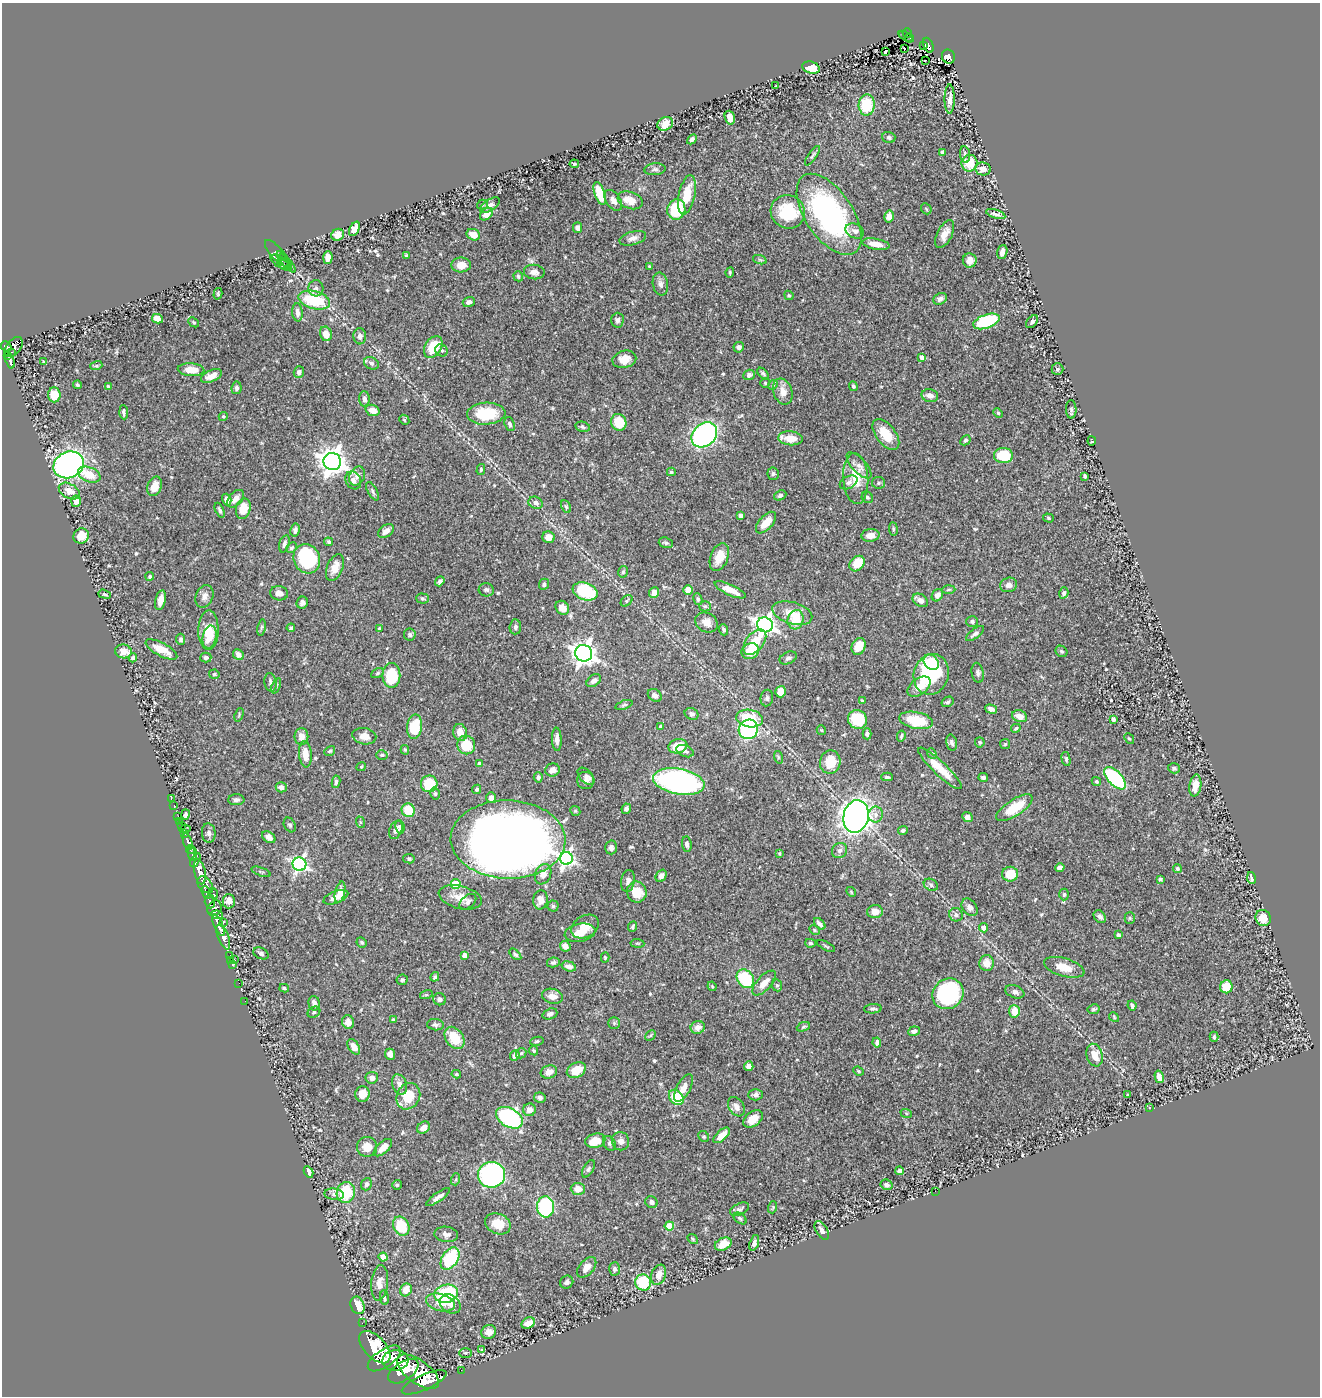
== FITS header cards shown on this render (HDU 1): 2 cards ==
NAXIS1  =                 1318
NAXIS2  =                 1394

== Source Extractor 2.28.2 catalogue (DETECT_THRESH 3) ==
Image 1318 x 1394 px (HDU 1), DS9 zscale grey, 1 PNG px = 1 image px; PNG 1322 x 1398 px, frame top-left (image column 1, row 1394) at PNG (2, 3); each listed source drawn as its Kron ellipse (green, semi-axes under 4 px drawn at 4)
Background 0.447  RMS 0.016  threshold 0.0476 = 3 sigma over >= 5 px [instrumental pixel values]
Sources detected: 563; of the 563, the 500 brightest by FLUX_AUTO listed and drawn (63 fainter detections omitted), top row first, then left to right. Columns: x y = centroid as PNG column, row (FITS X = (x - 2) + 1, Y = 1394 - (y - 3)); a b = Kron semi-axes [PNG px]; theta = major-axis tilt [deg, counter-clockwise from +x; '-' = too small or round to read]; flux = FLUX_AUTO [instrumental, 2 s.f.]
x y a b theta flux
907 33 5 3 - 49
906 36 8 3 -34 31
909 38 4 3 - 11
928 45 8 5 -67 120
923 46 3 2 - 11
904 49 3 2 - 2.8
885 52 3 2 - 1.8
948 56 7 6 - 120
925 60 2 2 - 1.8
811 68 9 6 -16 19
775 86 3 2 - 1.3
950 99 14 5 90 6.3
867 105 10 8 89 46
730 118 7 5 -72 8.6
665 124 8 6 25 15
889 137 7 5 -17 2.5
692 139 5 4 - 2.7
942 153 4 4 - 6
965 154 8 5 -81 2.6
812 156 11 4 55 2.2
969 163 8 8 - 23
574 164 4 3 - 1.3
655 169 11 6 5 3
983 169 7 6 - 8.2
600 193 12 5 -71 28
687 195 20 8 78 27
613 200 12 7 -56 5.8
630 200 13 8 -19 15
482 205 5 4 - 1.4
490 205 11 5 33 4.7
676 209 10 9 - 66
926 209 6 4 -47 1.7
788 212 17 16 - 53
486 214 7 5 42 7
829 214 46 23 -56 230
996 214 10 4 -17 3.1
889 216 6 4 76 7
577 228 5 4 - 3
355 229 8 4 61 9.9
855 231 10 7 -25 4.4
945 234 15 7 63 9.2
338 235 6 5 - 7.4
473 235 7 5 -24 11
633 238 14 6 15 5.9
876 244 14 5 -9 9.6
1002 252 7 5 75 5.1
277 253 17 6 -49 5.2
406 256 4 3 - 1.9
328 258 6 4 86 7.5
284 260 10 4 -52 2.9
760 260 7 4 -19 1.8
970 260 7 7 - 9.4
280 262 11 5 -33 3.6
287 264 11 4 -49 3.1
284 265 8 4 -35 2.1
461 265 10 7 0 11
650 267 4 3 - 1.4
534 272 10 7 -7 5.5
730 272 5 3 - 1.5
518 276 5 4 - 2
660 284 11 7 -80 4.4
316 288 8 7 - 3.5
218 294 6 4 74 1.5
789 295 5 4 - 1.4
940 299 7 5 33 3.6
314 300 16 9 -16 60
469 302 6 5 - 4.1
297 312 9 5 -86 6.3
157 319 5 4 - 12
617 320 7 6 - 3
986 321 14 7 20 75
194 322 6 4 -41 1.6
1032 322 7 5 50 2.6
326 334 7 6 - 12
360 336 8 6 -89 4.3
6 346 6 5 - 270
14 347 11 7 52 440
433 347 12 8 58 28
739 347 5 5 - 3
441 350 6 5 - 2.4
11 352 3 3 - 57
8 355 4 3 - 130
922 357 4 4 - 6.2
624 359 12 8 12 13
10 361 7 3 -71 140
44 361 4 3 - 1.5
371 363 8 6 -26 3.3
96 366 6 4 18 1.6
1057 369 6 6 - 2.5
191 370 13 6 -4 13
299 372 5 5 - 2.8
763 374 7 4 -44 1.8
749 375 6 5 - 3.7
211 376 11 5 24 8.5
765 383 5 4 - 1.5
78 385 4 4 - 1.9
773 385 5 4 - 1.4
108 386 4 3 - 1.4
853 386 5 4 - 1.8
236 388 6 5 - 2.9
783 392 13 9 -70 10
54 395 7 6 - 16
930 396 8 6 -14 5.5
364 399 8 5 -88 4.2
1071 409 9 5 -88 2.5
373 410 7 5 -21 8.7
124 412 7 4 -86 2.7
998 413 5 4 - 1.3
486 414 19 11 3 42
223 416 5 4 - 1.3
404 420 5 4 - 1.4
619 422 8 7 - 26
510 424 7 5 -70 3.1
583 427 7 5 -14 2.3
886 434 18 9 -53 24
704 435 14 11 42 240
790 438 12 7 -5 17
965 440 6 4 46 2
1092 441 4 3 - 1.3
1003 455 9 7 -4 37
332 462 9 8 - 1100
68 465 15 13 25 410
859 465 16 7 -47 6.1
481 469 5 4 - 1.6
671 472 4 3 - 1.7
773 474 6 5 - 2.2
89 475 12 7 -21 17
357 476 10 7 65 6.5
1085 476 4 3 - 2.2
856 478 25 12 -87 25
353 480 9 7 -62 5.4
849 482 9 6 28 3.3
879 483 6 6 - 2.5
155 486 10 7 69 12
69 491 11 7 -29 10
373 491 10 4 -61 2.6
780 495 6 5 - 3.1
867 497 6 5 - 1.7
236 499 10 6 50 7.4
227 500 6 4 -73 6.2
76 501 5 5 - 9
536 503 7 6 - 5
566 507 7 4 -62 1.9
243 509 10 7 76 16
220 510 8 4 -66 2.7
741 516 4 4 - 5.1
1048 518 5 4 - 1.7
766 523 13 6 48 16
893 529 7 3 -83 1.4
295 530 7 4 80 3.7
386 531 9 6 37 6.4
870 535 9 6 4 8.9
81 536 8 7 - 19
549 537 6 5 - 11
329 542 4 4 - 2.2
666 543 7 5 -19 2.3
284 544 9 5 74 3.1
292 548 6 4 43 2
719 557 15 8 68 14
307 559 15 13 -65 99
857 564 8 6 47 20
335 568 14 8 68 12
623 572 6 4 74 2.2
150 576 4 4 - 1.6
440 581 5 4 - 3.4
544 584 6 5 - 2.7
1009 585 9 7 20 5.3
486 590 7 6 - 2.5
688 590 5 4 - 15
730 590 17 5 -25 14
949 590 7 3 2 1.3
585 591 13 8 -20 53
654 592 6 5 - 4.6
279 593 9 7 -12 6.3
1064 593 6 4 74 2.6
105 594 6 4 -18 1.8
937 595 6 5 - 5.8
204 596 12 8 67 6.2
422 598 6 5 - 1.7
698 599 6 4 -80 2.2
161 600 10 5 77 9.4
920 600 8 6 -34 5.5
627 601 7 4 40 1.7
302 603 6 5 - 3.4
705 606 6 5 - 1.6
562 608 7 6 - 12
792 613 21 10 -16 16
796 620 10 8 75 27
972 621 6 5 - 2.8
707 622 12 9 -30 9
765 625 8 7 - 520
261 627 8 4 80 1.7
515 627 7 6 - 3.2
291 628 4 3 - 2.1
379 628 4 4 - 1.4
208 630 20 10 89 26
724 630 6 4 -69 2.2
410 634 6 6 - 2.4
975 634 11 4 38 4.2
210 637 11 6 78 9.8
181 639 5 4 - 2.4
755 642 15 8 51 23
859 646 9 6 65 15
161 649 17 6 -28 17
123 651 8 7 - 9.1
750 651 9 7 30 23
1061 651 6 5 - 1.8
584 653 8 8 - 800
238 654 6 5 - 5.5
206 657 5 5 - 3
133 658 4 4 - 2
788 658 9 6 24 3.1
931 662 8 6 -51 14
377 673 7 4 28 1.7
978 673 10 6 -81 3.2
214 674 5 4 - 1.5
931 674 20 17 73 98
391 675 12 9 -90 50
594 681 8 5 37 4.8
270 682 9 6 -81 3.4
276 686 8 4 67 1.9
919 687 13 8 37 14
781 692 6 5 - 14
655 695 7 5 -38 3.8
767 698 8 6 82 2.6
862 701 4 3 - 1.7
947 702 6 5 - 2.3
624 705 9 4 17 1.9
991 709 6 4 -16 5.4
692 714 7 5 -24 3.3
239 715 7 3 69 1.3
1020 716 8 6 -19 9.8
749 718 13 8 -9 38
857 719 10 9 - 42
1113 719 4 3 - 4
916 720 17 8 -11 36
415 727 12 7 83 42
661 727 4 4 - 4.4
1016 728 5 3 - 1.4
748 729 10 9 - 170
821 730 5 4 - 1.3
460 732 8 7 - 10
867 734 5 4 - 2.8
301 736 8 7 - 8.6
364 736 12 8 -10 9.2
901 736 5 3 - 1.4
557 739 12 5 -87 5.5
1129 739 6 4 -46 1.4
980 742 5 5 - 1.8
952 743 8 5 -76 3.6
1005 744 5 5 - 1.4
466 745 9 9 - 30
678 746 9 7 17 23
405 750 5 4 - 1.4
330 751 6 4 32 1.7
685 751 9 5 -23 3.9
932 753 6 4 -48 1.7
305 754 13 6 -86 14
382 755 6 4 3 1.7
778 757 6 4 -73 1.4
1066 759 7 4 -77 1.8
830 762 12 10 78 24
479 764 4 4 - 4.2
361 767 5 4 - 1.2
940 768 29 6 -43 23
1174 768 6 5 - 2
552 770 7 6 - 5.2
586 776 10 6 -45 4.7
538 777 5 4 - 2.5
887 777 6 4 -1 2.1
983 777 5 3 - 2.8
1115 778 14 7 -47 120
586 781 8 8 - 4.1
679 781 26 13 -10 270
1096 781 5 4 - 1.8
336 782 6 4 81 2.4
429 784 8 8 - 32
1195 785 11 6 82 14
281 787 5 5 - 4.6
477 789 5 4 - 1.7
435 794 6 5 - 1.8
491 798 5 5 - 4.7
171 799 3 2 - 2.5
236 800 8 5 2 3.1
174 805 3 2 - 5
1014 808 21 8 33 33
626 809 5 4 - 4
408 810 7 6 - 29
575 811 5 4 - 1.5
185 814 5 3 - 2.5
876 815 8 7 - 5.6
178 816 2 2 - 7.7
856 816 16 12 77 690
967 817 5 4 - 4.9
180 821 2 2 - 5.5
360 822 6 4 -70 1.3
181 825 4 3 - 25
290 825 8 5 -60 2.3
400 827 7 4 -81 1.9
185 829 6 2 7 12
396 830 9 6 67 5.5
903 830 5 4 - 2.2
209 833 10 7 -85 3.7
184 834 3 3 - 67
269 837 7 5 -38 7.1
508 839 57 39 -2 1300
188 842 8 3 -71 170
687 844 7 5 -84 3.1
611 847 7 6 - 3.6
190 849 4 3 - 230
839 850 8 7 - 4.3
779 853 4 3 - 1.2
192 854 7 4 -85 530
566 858 6 6 - 280
409 859 6 4 -11 1.8
195 860 8 4 62 340
299 864 7 7 - 270
1060 868 5 4 - 3.8
1177 868 4 4 - 2.4
200 872 12 5 -78 1600
261 872 10 3 -20 1.7
543 874 10 8 67 9.7
1010 874 8 7 - 23
661 876 6 5 - 4.2
1251 878 6 3 -79 2.4
1160 879 4 3 - 1.9
628 881 11 7 81 4.6
456 884 5 5 - 48
205 885 10 6 -50 620
931 885 7 5 -30 2.3
206 892 6 4 -67 240
340 892 11 5 77 12
637 892 10 9 - 22
851 892 5 4 - 1.3
213 893 6 3 -74 110
1064 894 6 4 87 1.7
336 897 13 6 21 8.2
460 897 22 11 -14 15
540 900 9 7 82 9.1
210 901 7 5 -85 370
229 901 7 6 - 8
468 902 10 6 40 3.2
553 906 5 5 - 1.9
970 907 9 7 -52 5.1
214 908 8 7 - 410
875 912 8 6 3 8.8
217 915 6 3 -10 170
956 915 7 6 - 3.9
1100 917 7 5 -48 4
1130 918 5 5 - 1.4
1263 918 8 7 - 16
224 922 3 2 - 7.7
820 924 7 3 -46 3.5
218 925 12 4 -67 810
585 927 15 11 30 17
633 927 5 3 - 1.8
983 928 4 4 - 8.6
815 930 6 4 -29 1.5
580 933 15 9 11 14
1118 935 4 4 - 2.2
223 937 13 5 -69 1000
362 942 5 4 - 2.1
637 943 7 4 -5 1.3
810 943 5 4 - 1.8
565 946 6 5 - 5.4
826 946 10 2 -28 1.3
261 953 8 5 -25 2.5
515 954 7 4 -43 1.9
230 955 3 2 - 9.3
465 955 4 4 - 7.2
605 957 5 4 - 1.4
230 960 3 2 - 12
235 960 3 3 - 61
553 962 6 5 - 2.4
987 963 8 7 - 10
233 965 3 3 - 9.6
569 966 7 5 -17 5.7
1064 967 21 9 -16 16
435 977 5 4 - 1.9
745 979 10 8 -54 54
402 980 6 5 - 1.9
239 983 2 2 - 7.2
764 983 15 7 47 12
777 985 6 5 - 1.8
712 986 5 3 - 1.2
1226 987 6 6 - 31
284 988 5 3 - 1.7
1015 992 10 6 -21 3.9
948 994 16 14 41 130
426 995 6 4 17 1.5
553 996 10 7 -14 7.9
440 999 6 6 - 3.8
245 1001 2 2 - 6.9
314 1003 7 5 -86 5.3
1132 1005 5 3 - 2.4
873 1009 9 4 6 2.3
1094 1009 6 4 10 2.1
1014 1011 6 5 - 16
314 1012 7 5 32 2.4
550 1014 8 5 19 3.5
1114 1017 5 4 - 1.3
393 1020 3 3 - 2.4
348 1022 7 6 - 7
614 1023 6 6 - 1.9
435 1025 8 5 -6 3
698 1027 7 6 - 6.6
803 1027 7 4 21 1.6
914 1031 6 4 21 3.2
650 1035 6 3 45 1.4
1214 1037 5 4 - 1.7
455 1038 12 8 -55 28
537 1041 7 4 11 1.8
877 1043 5 4 - 3.9
354 1047 8 5 -57 8.5
534 1051 5 4 - 1.8
521 1053 5 4 - 1.7
390 1054 5 5 - 6
515 1055 5 4 - 4.5
1095 1055 11 8 -74 14
749 1066 5 4 - 5.5
576 1070 10 7 28 20
858 1071 5 4 - 1.3
549 1072 8 6 19 7.6
456 1074 4 3 - 1.6
1159 1077 6 4 -77 5.9
372 1078 6 6 - 5.9
399 1084 10 7 -68 7.6
683 1088 15 6 61 9.8
362 1094 8 7 - 9.9
756 1095 7 5 1 3.8
1127 1095 3 3 - 1.5
408 1096 14 11 59 29
676 1097 8 6 -48 44
540 1098 5 5 - 2.8
736 1107 10 7 -58 5.5
1150 1107 4 3 - 1.7
529 1110 6 6 - 8.1
906 1113 6 4 -20 1.5
509 1118 15 9 -30 170
753 1119 11 7 38 13
424 1128 7 5 38 8.5
722 1135 10 5 43 13
704 1136 6 5 - 1.6
595 1141 10 7 13 16
621 1141 9 8 - 5.1
609 1143 7 5 -60 2.7
367 1147 10 10 - 12
383 1148 11 5 42 9.7
588 1169 9 5 60 2.6
900 1171 4 4 - 2.4
309 1172 6 3 -62 4.5
491 1175 13 13 - 240
456 1179 6 4 72 1.6
366 1184 6 5 - 2.6
397 1185 5 5 - 2.1
887 1185 6 5 - 3.6
578 1189 7 6 - 10
935 1191 2 2 - 1.5
346 1193 10 9 - 45
334 1194 10 5 -7 3.9
438 1197 14 4 35 5.2
651 1202 6 5 - 3.6
546 1207 10 8 -86 100
773 1207 6 4 72 1.4
740 1209 10 5 26 3.2
740 1218 7 5 -38 1.9
498 1224 13 10 -24 19
401 1226 10 7 -64 36
669 1226 4 4 - 31
822 1231 10 5 -58 4.4
446 1234 12 7 -7 5
693 1239 6 4 -38 1.5
754 1243 8 4 71 3.7
723 1244 9 6 24 17
383 1257 4 4 - 14
450 1259 12 8 57 68
587 1267 12 7 49 8.9
614 1269 7 5 86 3.2
659 1275 10 7 69 10
567 1282 7 6 - 2.7
643 1282 8 8 - 62
380 1283 18 8 85 9.7
406 1290 6 5 - 12
446 1294 12 9 13 73
384 1298 7 4 -83 2.2
440 1303 15 8 -16 14
450 1304 11 8 -37 7
357 1305 9 6 -68 19
362 1323 2 2 - 6.2
528 1323 7 5 28 11
489 1332 7 6 - 6.4
375 1347 19 10 -47 3800
481 1349 3 3 - 1.5
465 1353 6 5 - 1.7
384 1358 19 9 34 3200
395 1360 13 10 4 2300
461 1370 2 2 - 5.3
403 1371 17 9 34 2900
418 1372 24 11 -36 4500
424 1382 24 7 24 3100
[63 fainter detections neither listed nor drawn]